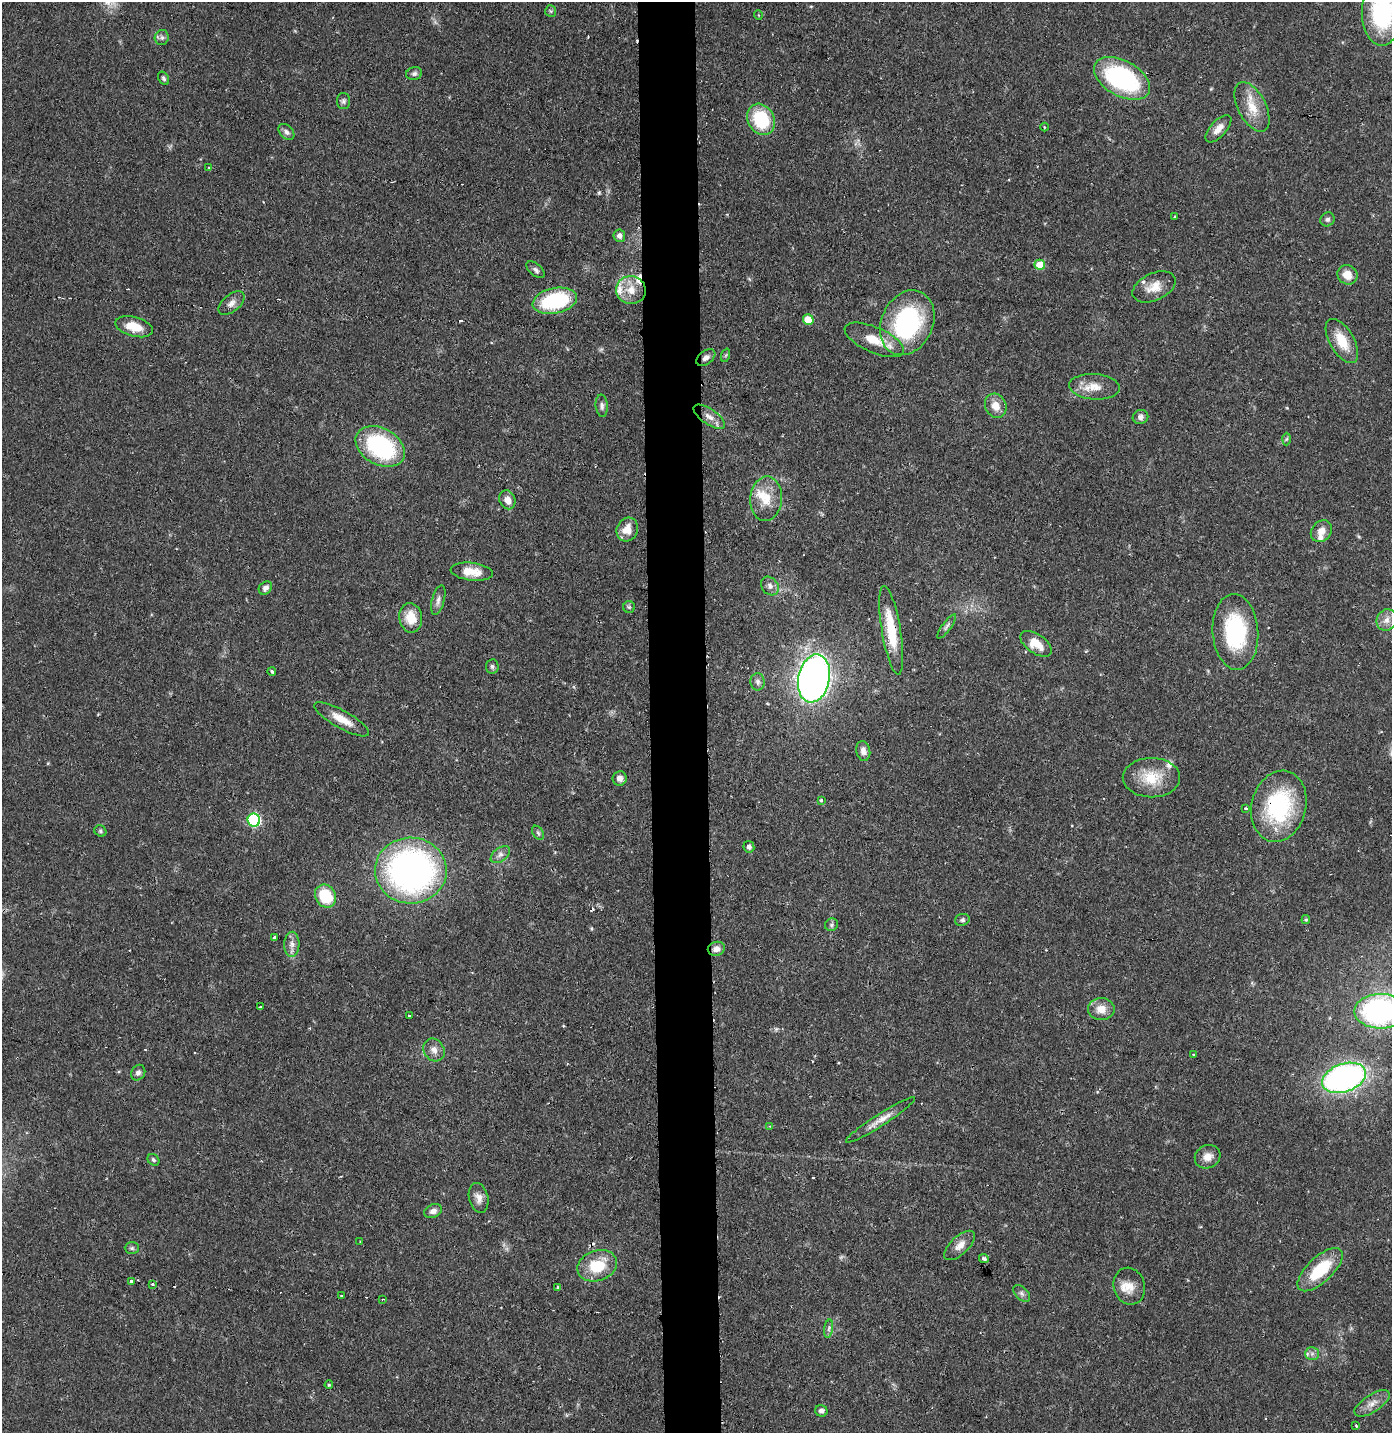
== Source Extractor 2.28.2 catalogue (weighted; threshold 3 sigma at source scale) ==
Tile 5 of 3 x 3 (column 2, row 2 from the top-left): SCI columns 1468-2857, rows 1431-2861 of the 4325 x 4291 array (HDU 1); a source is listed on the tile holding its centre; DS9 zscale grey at full resolution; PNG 1394 x 1435 px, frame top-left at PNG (2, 2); each listed source drawn as its Kron ellipse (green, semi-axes under 4 px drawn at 4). Shown black and unused: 4% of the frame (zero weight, under 2 of 3 exposures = <1% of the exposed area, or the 3 px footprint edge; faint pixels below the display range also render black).
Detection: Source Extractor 2.28.2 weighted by HDU 2 'WHT'; one run over the whole footprint, this tile lists its part. Background 0.13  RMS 0.0054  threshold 0.0245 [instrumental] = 3 sigma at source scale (4.5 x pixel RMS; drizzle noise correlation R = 1.50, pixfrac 1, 0.05/0.05 arcsec/px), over >= 5 px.
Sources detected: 131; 2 too faint to see at this stretch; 13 cosmic-ray / hot-pixel residue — neither listed nor drawn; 6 inside a brighter listed object's ellipse — not listed separately; the other 110 listed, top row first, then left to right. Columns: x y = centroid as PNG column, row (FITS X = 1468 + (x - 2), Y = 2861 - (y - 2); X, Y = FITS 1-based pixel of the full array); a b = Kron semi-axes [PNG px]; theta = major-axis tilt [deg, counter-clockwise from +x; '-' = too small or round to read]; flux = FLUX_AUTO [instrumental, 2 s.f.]
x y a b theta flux
551 11 6 5 - 0.88
1382 11 34 20 89 63
758 15 5 3 - 0.42
162 38 7 7 - 1.7
414 73 8 6 17 1.5
163 78 7 5 -58 1.2
1122 78 30 17 -29 72
343 101 8 6 90 1.4
1252 107 27 14 -63 12
761 119 16 13 -62 31
1044 127 4 3 - 0.53
1218 129 17 8 47 5.1
286 132 9 6 -45 2
209 168 4 4 - 0.62
1175 217 3 3 - 0.75
1327 219 7 6 - 1.4
619 236 6 5 - 2.2
1040 265 5 5 - 11
536 270 11 6 -40 1.7
1347 275 10 9 - 7
1154 287 23 13 25 8.4
631 290 15 14 - 8.8
555 301 22 12 11 49
231 303 15 8 40 3.4
808 320 5 5 - 13
907 323 34 25 65 76
134 327 19 9 -15 10
874 340 32 12 -23 12
1342 341 24 12 -59 13
726 355 7 4 71 0.78
706 358 11 6 37 2.6
1094 387 25 12 -4 8.7
602 406 11 6 -85 1.9
996 406 12 10 -64 6.4
709 417 18 7 -34 4.5
1140 417 8 7 - 2
1286 439 6 4 88 0.84
380 446 26 18 -29 64
766 499 22 16 85 12
507 500 10 7 -66 4.4
627 529 12 10 64 7.9
1321 531 12 9 50 5
472 572 21 9 -6 9
770 586 10 8 -51 2.7
265 588 7 6 - 2.5
438 600 15 6 75 2.5
629 607 6 6 - 0.97
411 618 15 11 -82 10
1387 620 11 9 67 4.1
947 626 14 4 54 1.6
891 630 45 9 -80 21
1235 632 38 22 -86 50
1036 644 18 9 -35 9.1
492 666 7 6 - 1.4
272 671 4 3 - 1
814 678 24 15 78 310
758 682 8 7 - 2
342 719 31 9 -29 9.1
863 751 10 7 -78 3
619 778 7 7 - 2.9
1151 778 28 19 0 17
821 800 3 3 - 1.3
1279 806 36 27 76 60
1246 808 3 3 - 1.7
254 820 6 6 - 72
100 831 6 5 - 0.97
538 833 8 5 -54 1.1
749 847 6 5 - 1.8
500 855 11 6 38 2.6
411 871 36 33 -2 210
325 896 12 10 -58 22
962 920 7 6 - 1.4
1306 920 4 4 - 0.82
832 925 7 6 - 1.1
274 937 4 3 - 10
292 944 13 7 89 3.5
716 949 9 7 14 3.2
260 1007 3 3 - 1.4
1101 1009 13 11 0 6.5
1381 1011 26 17 1 130
409 1015 3 3 - 0.9
434 1050 12 10 -55 3.8
1193 1055 3 2 - 0.74
138 1073 8 6 57 1.9
1344 1078 23 14 19 170
880 1120 41 6 33 6.3
770 1126 3 3 - 0.54
1208 1157 13 11 27 4.8
153 1160 6 5 - 1.1
479 1198 15 9 -76 4.2
433 1211 9 6 23 2.5
360 1242 3 2 - 0.39
960 1245 19 9 43 5
132 1248 7 6 - 1.2
984 1259 5 4 - 1.7
597 1266 20 15 19 19
1320 1270 28 12 43 24
131 1281 3 3 - 6
153 1284 4 3 - 0.97
1129 1286 19 15 -73 7.7
557 1287 4 3 - 0.55
1022 1293 10 6 -45 1.8
341 1295 3 2 - 0.54
383 1299 3 2 - 0.44
829 1329 9 4 81 1.6
1312 1354 7 6 - 1.8
329 1385 4 3 - 0.75
1372 1403 20 9 33 5.1
821 1411 6 5 - 2.1
1356 1426 4 3 - 0.76
Overlapping masked pixels (flux is a lower limit): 3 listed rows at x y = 891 630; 1279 806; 411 871
Isophote crosses this tile's border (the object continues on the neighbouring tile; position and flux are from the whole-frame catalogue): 2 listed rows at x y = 1382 11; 1381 1011